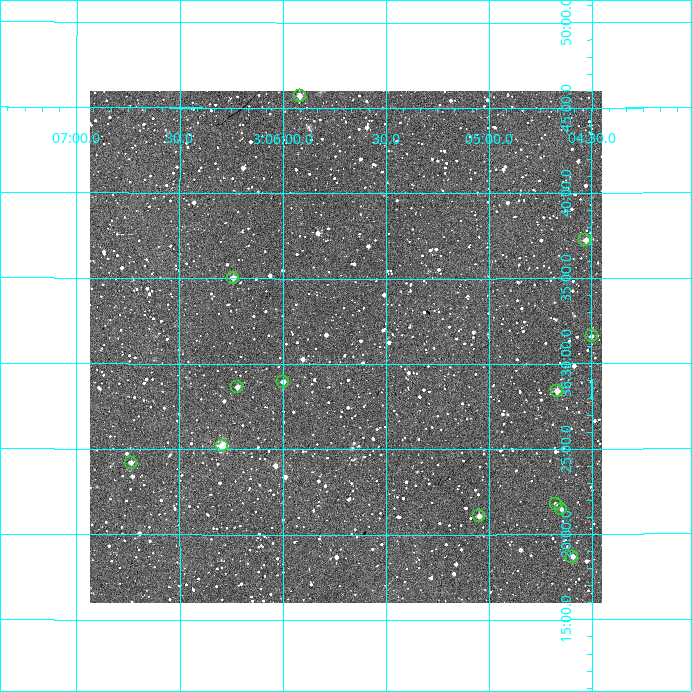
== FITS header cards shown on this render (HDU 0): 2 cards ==
NAXIS1  =                  512
NAXIS2  =                  512

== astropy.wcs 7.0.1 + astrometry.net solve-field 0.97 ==
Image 512 x 512 px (HDU 0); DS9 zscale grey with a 90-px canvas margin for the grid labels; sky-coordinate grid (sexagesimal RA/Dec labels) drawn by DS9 from the SOLVED WCS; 13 Tycho-2 reference stars matched to detected sources circled (green)
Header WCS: RA---TAN/DEC--TAN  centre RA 03:05:42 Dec +36:31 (46.42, +36.52 deg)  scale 3.52 arcsec/px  FOV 30.0' x 30.0'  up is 0 deg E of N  parity normal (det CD < 0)
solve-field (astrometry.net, Tycho-2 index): VERIFIED the header's WCS against the Tycho-2 star catalogue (verified at 2 index scales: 7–13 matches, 0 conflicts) and refined it, rather than solving blind
Solved WCS: RA---TAN-SIP/DEC--TAN-SIP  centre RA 03:05:42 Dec +36:31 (46.42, +36.52 deg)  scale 3.51 arcsec/px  FOV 29.9' x 30.0'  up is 0 deg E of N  parity normal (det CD < 0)
The solver's refit moves the header's centre by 1.1 arcsec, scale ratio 0.9979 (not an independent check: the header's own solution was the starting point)
Tycho-2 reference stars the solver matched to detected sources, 13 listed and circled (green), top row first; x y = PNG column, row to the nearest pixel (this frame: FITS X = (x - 90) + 1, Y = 512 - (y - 91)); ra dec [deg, ICRS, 3 dp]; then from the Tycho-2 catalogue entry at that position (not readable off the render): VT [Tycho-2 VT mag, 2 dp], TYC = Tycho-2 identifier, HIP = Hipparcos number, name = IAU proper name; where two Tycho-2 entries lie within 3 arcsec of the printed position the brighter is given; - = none
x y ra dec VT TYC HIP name
300 96 46.480 +36.762 10.84 2351-251-1 - -
585 240 46.132 +36.621 11.62 2351-749-1 - -
233 278 46.560 +36.584 11.13 2351-769-1 - -
592 336 46.125 +36.527 11.91 2351-545-1 - -
283 382 46.500 +36.483 11.38 2351-879-1 - -
237 387 46.555 +36.477 11.92 2351-383-1 - -
557 391 46.167 +36.473 11.02 2351-317-1 - -
222 446 46.573 +36.420 9.97 2351-445-1 - -
131 463 46.684 +36.403 11.87 2351-217-1 - -
556 504 46.169 +36.363 12.32 2351-377-1 - -
561 509 46.162 +36.358 12.09 2351-868-1 - -
479 516 46.262 +36.351 11.10 2351-643-1 - -
572 557 46.149 +36.311 11.66 2351-732-1 - -